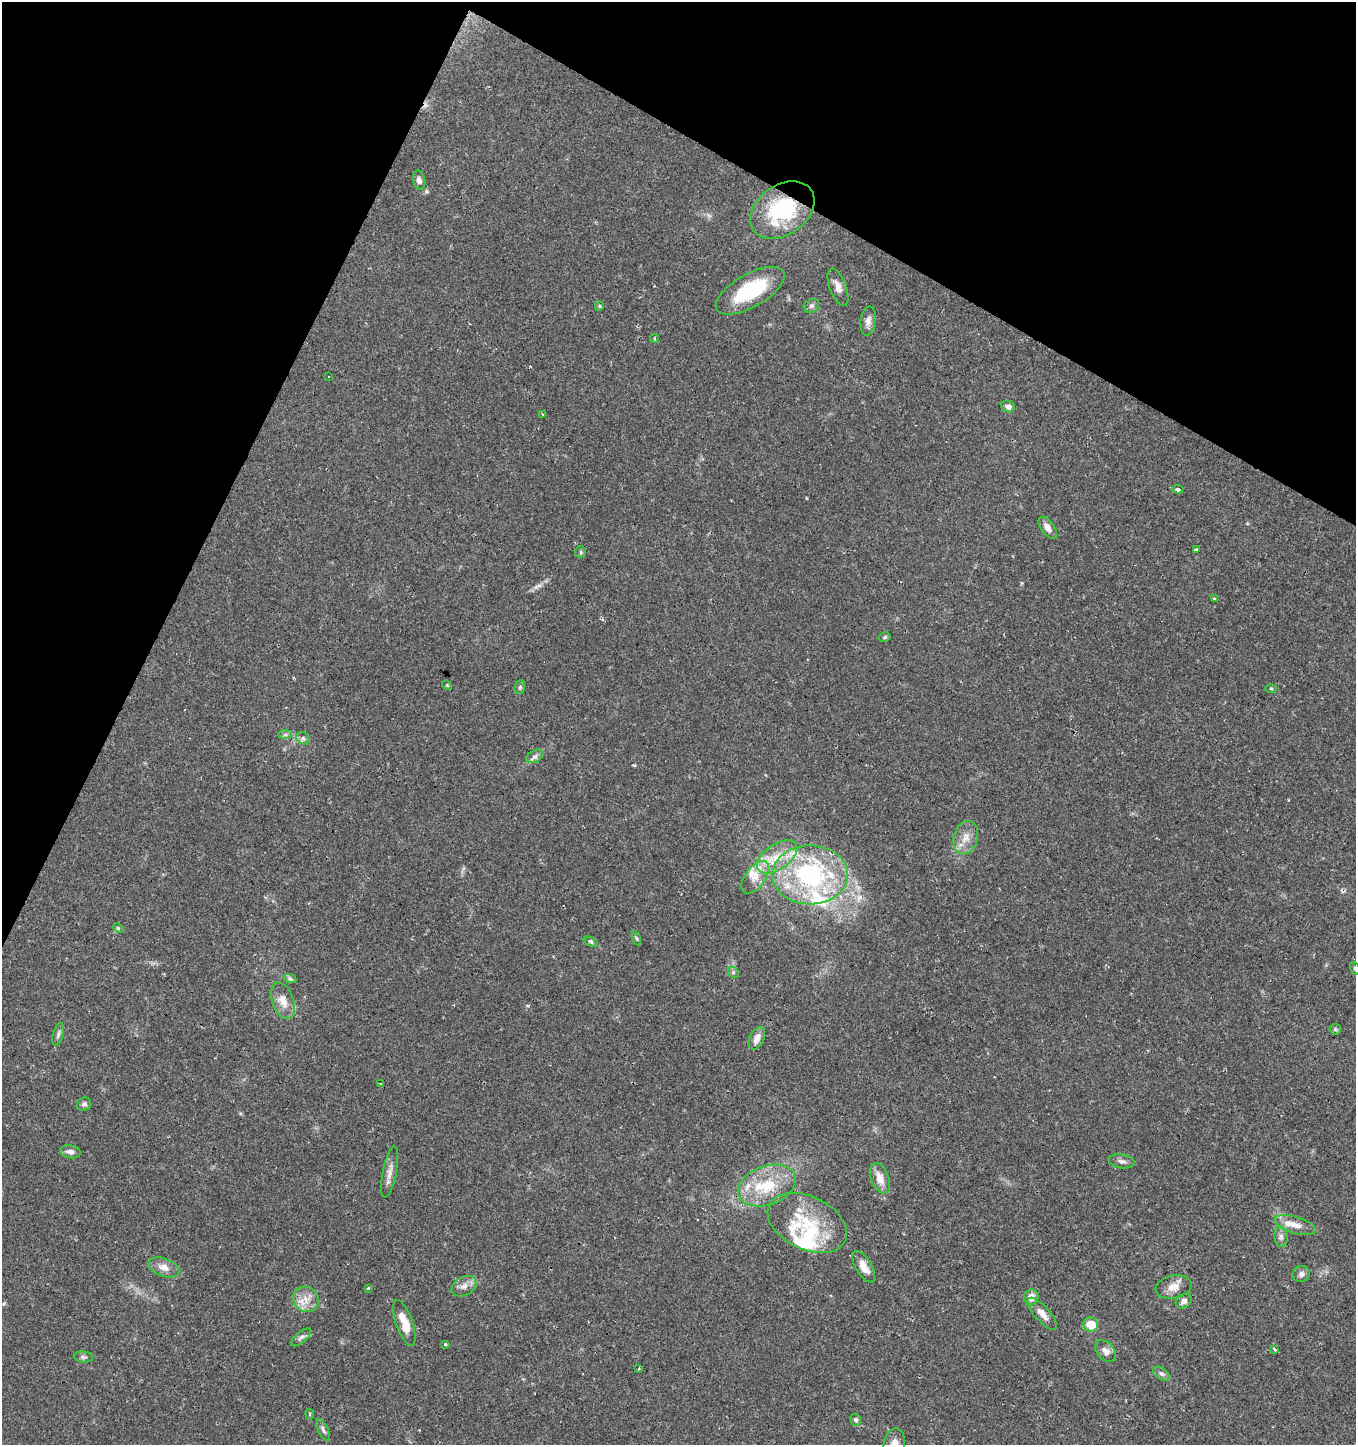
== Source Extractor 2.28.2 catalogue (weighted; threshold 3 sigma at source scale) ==
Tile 2 of 4 x 4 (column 2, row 1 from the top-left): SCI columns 1615-2968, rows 4331-5773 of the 5870 x 5777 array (HDU 1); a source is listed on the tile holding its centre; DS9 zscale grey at full resolution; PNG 1358 x 1447 px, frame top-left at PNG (2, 2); each listed source drawn as its Kron ellipse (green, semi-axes under 4 px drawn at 4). Shown black and unused: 24% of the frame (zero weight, under 2 of 3 exposures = <1% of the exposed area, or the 3 px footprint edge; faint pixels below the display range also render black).
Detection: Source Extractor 2.28.2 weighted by HDU 2 'WHT'; one run over the whole footprint, this tile lists its part. Background 0.0673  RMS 0.0052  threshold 0.0236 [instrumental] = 3 sigma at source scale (4.5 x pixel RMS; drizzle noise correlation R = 1.50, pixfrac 1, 0.0396/0.0396 arcsec/px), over >= 5 px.
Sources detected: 88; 9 cosmic-ray / hot-pixel residue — neither listed nor drawn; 9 inside a brighter listed object's ellipse — not listed separately; the other 70 listed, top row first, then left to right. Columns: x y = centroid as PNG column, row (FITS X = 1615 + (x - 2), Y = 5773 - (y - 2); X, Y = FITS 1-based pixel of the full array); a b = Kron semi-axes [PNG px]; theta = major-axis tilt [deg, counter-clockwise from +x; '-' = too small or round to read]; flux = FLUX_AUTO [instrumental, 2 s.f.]
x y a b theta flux
419 180 10 6 -79 2.2
782 210 35 25 36 44
838 287 19 8 -69 4.5
750 291 38 16 30 31
599 306 5 4 - 0.61
811 306 8 6 31 1.5
868 321 15 7 83 3
654 338 4 3 - 0.73
329 376 3 3 - 2.5
1008 406 7 6 - 2.3
543 414 3 3 - 2.6
1178 489 6 4 -6 1.2
1048 528 13 6 -54 3.4
1196 550 4 3 - 5.4
581 552 6 5 - 0.85
1214 598 3 3 - 2.3
885 637 6 4 16 0.86
447 685 5 4 - 0.58
520 687 7 5 76 0.98
1271 688 5 3 - 0.5
285 735 7 4 0 1
303 738 7 6 - 1.3
535 756 9 6 29 1.7
966 838 17 12 77 6.2
777 857 23 12 34 12
810 875 38 29 0 81
755 877 19 10 54 6.7
118 928 5 4 - 0.62
637 938 7 3 -71 0.72
591 942 8 4 -28 1.1
1355 968 7 4 -63 0.83
733 972 6 4 -46 0.85
290 978 7 4 -21 1
283 1001 19 10 -70 6.5
1335 1029 6 5 - 0.88
58 1034 12 5 75 1.6
757 1038 12 7 64 4.2
381 1083 3 2 - 1.3
84 1104 7 6 - 1.4
70 1152 10 6 -12 2.8
1122 1161 13 7 -8 2.2
390 1172 26 7 79 4.1
880 1178 16 9 -69 5.9
767 1185 30 19 20 23
807 1223 42 26 -26 31
1295 1225 21 8 -17 5.4
1281 1237 10 6 -89 1.9
164 1267 16 9 -19 4.7
864 1267 18 8 -59 5.7
1301 1274 9 8 - 2
464 1286 13 9 29 3.6
1173 1287 18 11 12 5.7
368 1288 3 3 - 2.2
1031 1297 8 7 - 4.7
306 1299 13 12 - 6.4
1184 1301 8 6 37 2.3
1042 1314 20 7 -49 4.6
404 1323 24 8 -71 10
1091 1324 7 7 - 9.4
301 1337 12 5 39 1.8
445 1345 4 3 - 3.7
1275 1349 3 3 - 3.4
1105 1351 13 8 -47 3.5
83 1357 9 5 -4 1.3
639 1369 3 2 - 0.92
1161 1374 9 5 -35 1.5
310 1414 5 3 - 0.65
856 1420 6 5 - 1.2
323 1430 11 5 -66 1.6
894 1444 16 10 79 5.1
Overlapping masked pixels (flux is a lower limit): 1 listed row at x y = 782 210
Isophote crosses this tile's border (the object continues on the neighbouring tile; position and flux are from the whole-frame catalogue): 2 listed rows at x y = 1355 968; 894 1444